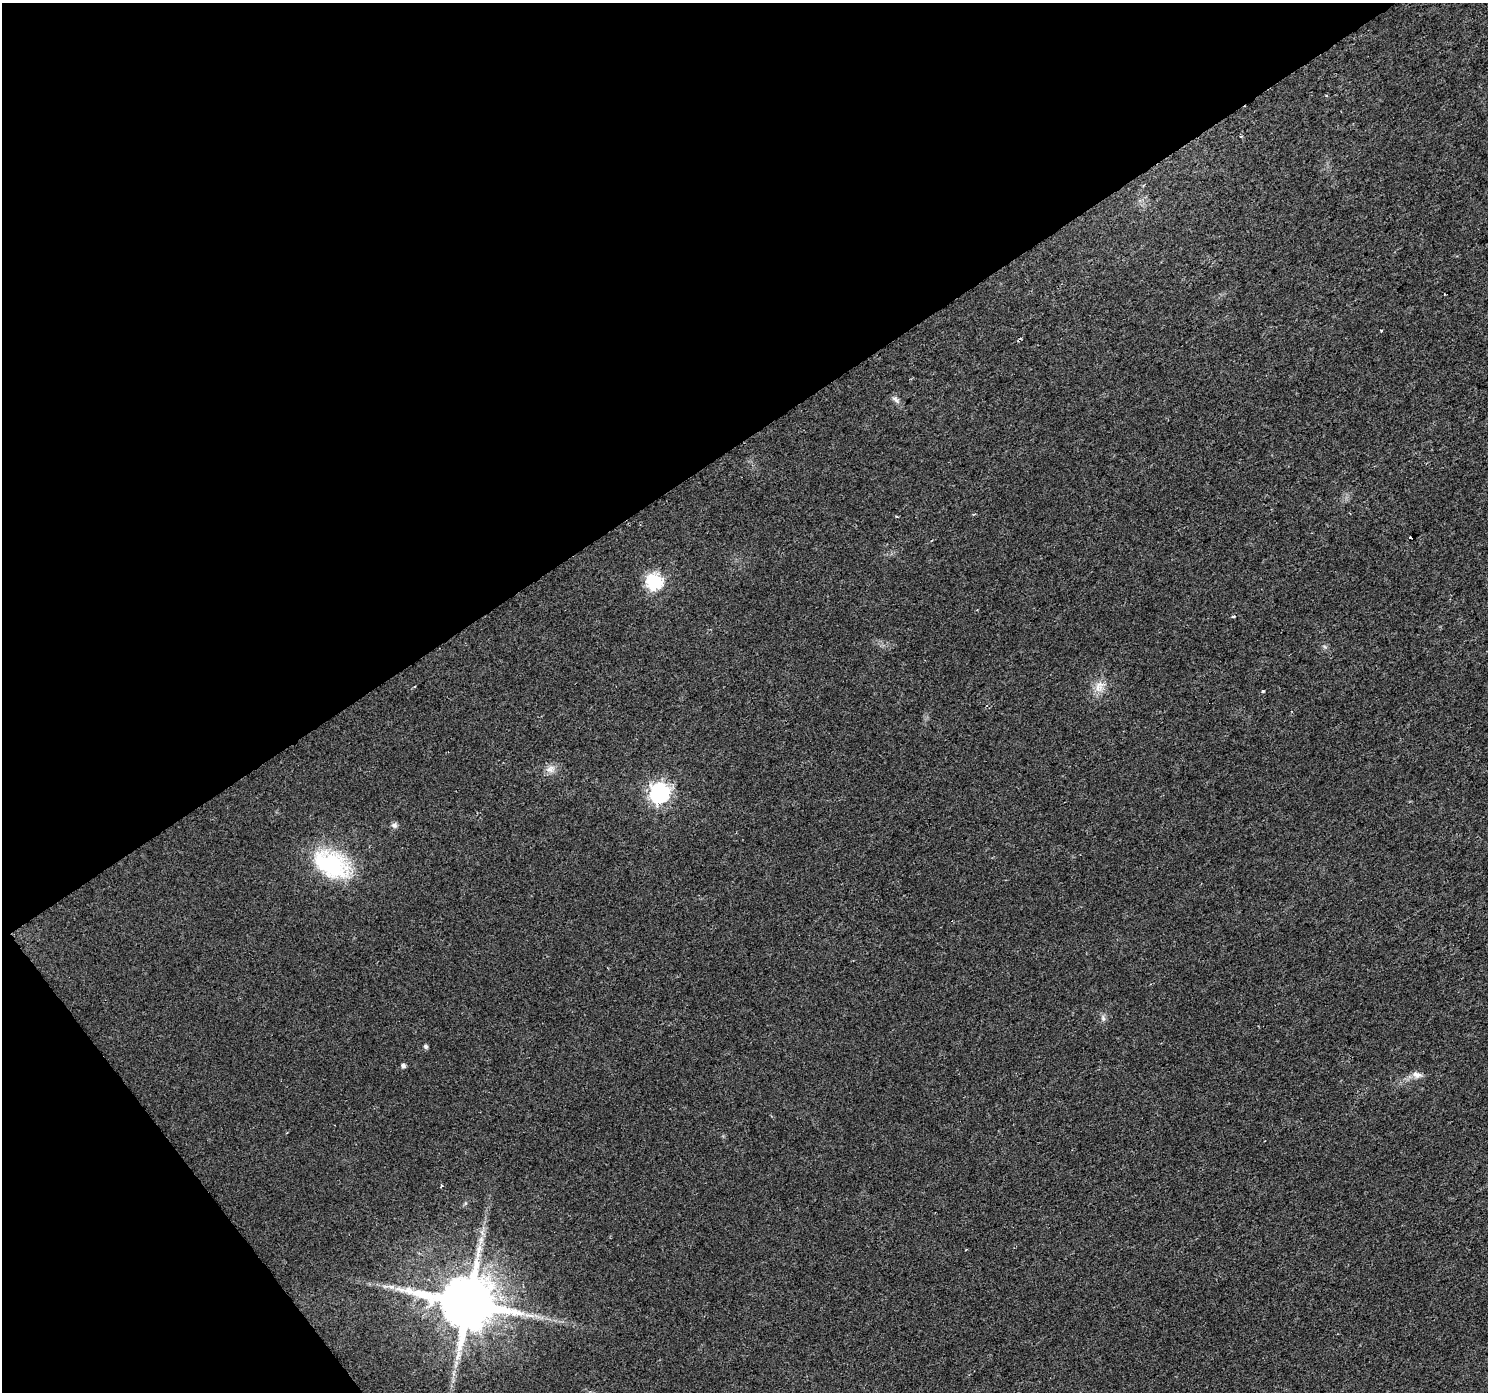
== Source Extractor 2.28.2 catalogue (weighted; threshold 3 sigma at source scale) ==
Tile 5 of 4 x 4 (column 1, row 2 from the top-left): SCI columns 4-1489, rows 2974-4363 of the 5949 x 5878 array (HDU 1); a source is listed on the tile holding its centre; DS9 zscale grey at full resolution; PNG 1490 x 1394 px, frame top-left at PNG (2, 3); no overlay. Shown black and unused: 36% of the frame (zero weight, under 2 of 3 exposures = <1% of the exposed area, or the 3 px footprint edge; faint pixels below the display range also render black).
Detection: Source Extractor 2.28.2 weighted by HDU 2 'WHT'; one run over the whole footprint, this tile lists its part. Background 0.0246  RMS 0.0053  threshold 0.0237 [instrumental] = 3 sigma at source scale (4.5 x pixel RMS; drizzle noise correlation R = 1.50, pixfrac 1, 0.0396/0.0396 arcsec/px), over >= 5 px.
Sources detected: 23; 3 cosmic-ray / hot-pixel residue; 1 long thin detection or spike segment (spike, bleed or trail) — not listed; the other 19 listed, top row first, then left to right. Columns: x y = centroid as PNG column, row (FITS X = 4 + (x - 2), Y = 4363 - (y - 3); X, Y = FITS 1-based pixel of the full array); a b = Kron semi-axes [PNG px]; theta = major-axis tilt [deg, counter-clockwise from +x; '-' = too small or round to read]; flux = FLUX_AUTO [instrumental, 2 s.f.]
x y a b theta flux
896 400 13 5 -38 1.9
897 517 4 3 - 0.52
1411 538 3 3 - 1.5
655 581 8 8 - 75
1233 616 3 3 - 1.1
1325 647 6 5 - 1
1099 686 18 12 74 6.3
1262 691 3 3 - 3.1
551 769 13 10 30 3.8
660 793 10 9 - 130
394 825 8 7 - 1.6
331 864 50 30 -28 49
1103 1018 10 6 -81 1.7
426 1047 5 5 - 1.1
403 1066 5 5 - 1.6
1417 1074 13 8 -12 3.1
481 1240 10 6 83 2.9
391 1287 10 7 -3 2.5
468 1303 17 15 -4 3400